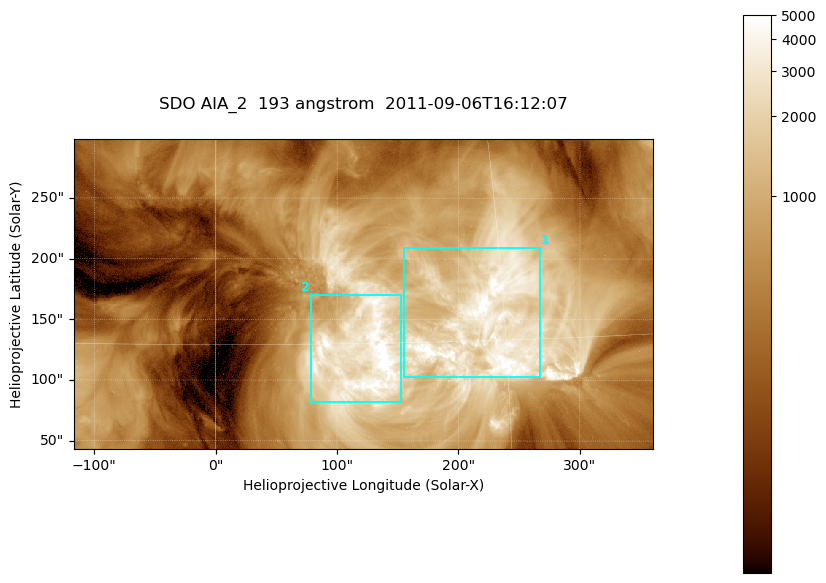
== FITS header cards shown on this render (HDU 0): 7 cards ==
TELESCOP= 'SDO     '           /
INSTRUME= 'AIA_2   '           /
WAVELNTH=                  193 /
WAVEUNIT= 'angstrom'           /
DATE-OBS= '2011-09-06T16:12:07.84' /
CTYPE1  = 'HPLN-TAN'           /
CTYPE2  = 'HPLT-TAN'           /

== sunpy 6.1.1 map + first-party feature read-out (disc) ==
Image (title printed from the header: SDO AIA_2  193 angstrom  2011-09-06T16:12:07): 794 x 424 px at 0.601 arcsec/px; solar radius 952 arcsec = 1585 px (partial field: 4.3% of the solar disc is inside the frame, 100% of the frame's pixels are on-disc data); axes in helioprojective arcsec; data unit not stated in the header (colour bar unlabelled)
Pointing: header CRPIX1/2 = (2043.76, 2047.55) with CRVAL1/2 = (0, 0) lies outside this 794 x 424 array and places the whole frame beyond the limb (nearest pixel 1.29 R_sun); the SolarSoft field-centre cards XCEN/YCEN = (121.5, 171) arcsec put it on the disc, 1690 arcsec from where CRPIX/CRVAL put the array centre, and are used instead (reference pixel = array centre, CRVAL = XCEN/YCEN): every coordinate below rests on XCEN/YCEN
Orientation: roll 0.0563 deg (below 1 deg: not rotated)
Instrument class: DISC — disc imager (sunpy class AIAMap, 193 A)
Bright regions (active regions / flare kernels): reference = the on-disc median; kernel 7 px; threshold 5 sigma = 2330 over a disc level ~558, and >= 1.15x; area >= 336 px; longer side >= 5 px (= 3 arcsec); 2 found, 2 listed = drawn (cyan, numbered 1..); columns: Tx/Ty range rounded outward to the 2 arcsec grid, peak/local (2 s.f.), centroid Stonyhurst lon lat
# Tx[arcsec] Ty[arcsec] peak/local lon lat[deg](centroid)
1 154..268 102..210 9.6 +14 +16
2 78..154 82..172 12 +8 +14